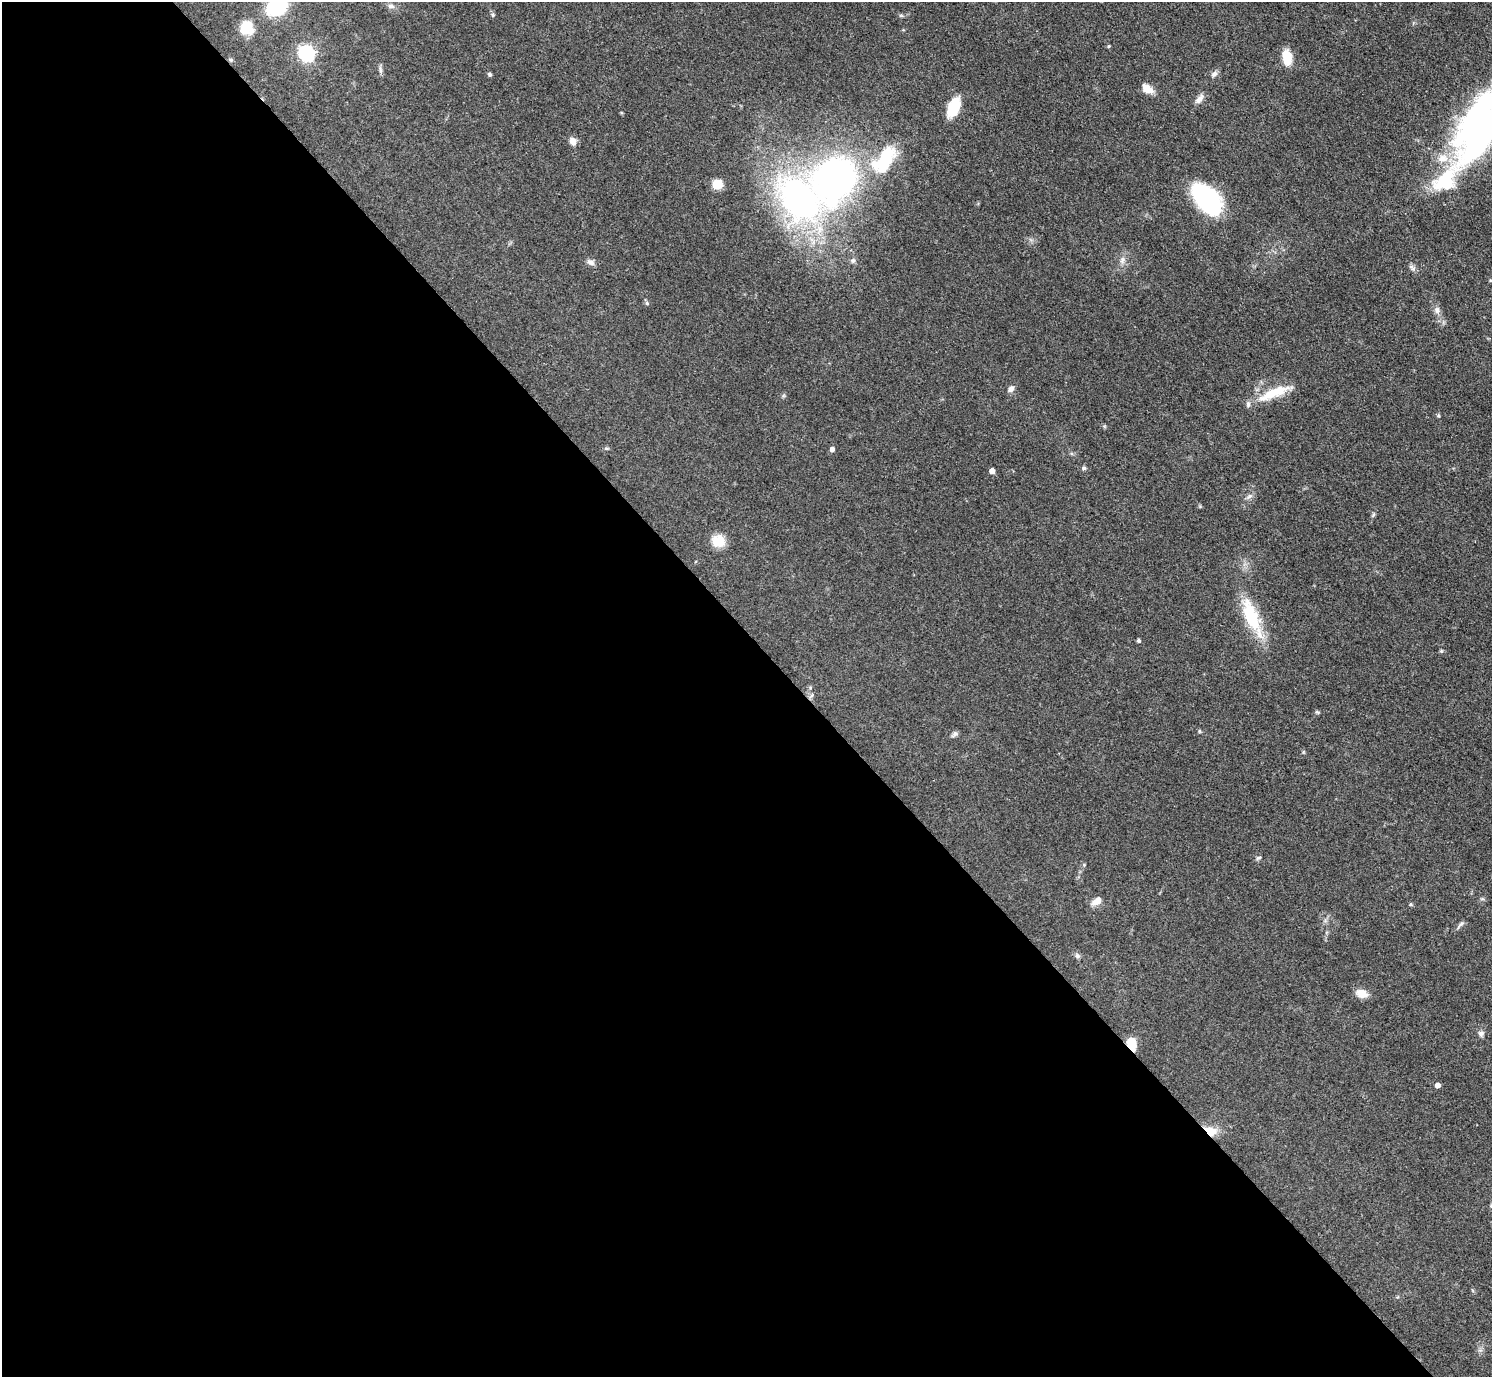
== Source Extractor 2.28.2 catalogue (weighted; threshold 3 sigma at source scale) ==
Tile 9 of 4 x 4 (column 1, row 3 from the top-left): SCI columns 8-1497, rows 1682-3056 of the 5971 x 5968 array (HDU 1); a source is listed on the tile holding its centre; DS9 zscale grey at full resolution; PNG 1494 x 1379 px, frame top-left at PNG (2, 2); no overlay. Shown black and unused: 54% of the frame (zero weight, under 3 of 5 exposures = <1% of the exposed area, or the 3 px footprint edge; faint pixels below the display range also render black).
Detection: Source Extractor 2.28.2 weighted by HDU 2 'WHT'; one run over the whole footprint, this tile lists its part. Background 0.0501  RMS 0.0052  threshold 0.0233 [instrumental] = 3 sigma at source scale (4.5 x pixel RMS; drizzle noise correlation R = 1.50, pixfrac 1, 0.05/0.05 arcsec/px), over >= 5 px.
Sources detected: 54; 1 inside a brighter object's white glare — not listed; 3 inside a brighter listed object's ellipse — not listed separately; the other 50 listed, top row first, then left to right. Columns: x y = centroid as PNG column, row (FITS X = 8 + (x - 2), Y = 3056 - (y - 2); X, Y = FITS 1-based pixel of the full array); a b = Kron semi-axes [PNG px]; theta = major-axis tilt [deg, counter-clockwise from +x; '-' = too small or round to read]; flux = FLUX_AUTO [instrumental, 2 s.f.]
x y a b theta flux
391 6 10 7 -8 1.9
277 7 19 14 28 33
493 15 5 5 - 0.74
246 27 14 13 - 14
1109 46 4 4 - 0.57
306 53 7 6 - 130
1287 57 18 10 -81 8.9
231 60 6 4 -45 0.76
380 70 9 4 -82 1.3
490 74 5 4 - 0.97
1214 74 10 6 42 1.9
1147 89 12 8 -32 6
1199 99 15 7 51 2.9
953 107 21 11 66 14
1479 129 63 40 64 170
573 141 8 7 - 3.7
884 160 47 24 52 34
835 179 45 36 55 180
717 184 9 9 - 8.5
1207 200 32 18 -48 72
853 260 8 5 63 1.2
1122 260 11 6 77 2.2
591 262 10 7 -22 2.3
1490 280 5 3 - 0.5
647 303 6 5 - 0.89
1437 310 11 6 -89 2.2
1011 389 8 7 - 2
1274 393 43 11 23 15
1438 416 6 4 -69 0.69
606 448 6 4 -18 0.64
832 449 5 5 - 2.1
1084 468 6 5 - 0.86
992 471 4 4 - 3.7
1249 496 9 4 9 1.3
1373 515 9 4 60 0.91
718 541 13 12 - 11
1251 616 38 15 -68 28
1139 641 4 4 - 0.92
955 734 9 6 43 1.4
1259 858 7 3 9 0.83
1084 865 5 4 - 0.59
1097 901 13 8 33 4
1410 904 6 4 -37 0.65
1460 925 16 4 47 1.5
1077 956 7 6 - 1.3
1362 993 14 10 -22 5
1481 1033 9 7 1 1.6
1132 1044 15 10 -72 7.4
1437 1085 4 4 - 3
1210 1131 16 10 -27 7.6
Overlapping masked pixels (flux is a lower limit): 2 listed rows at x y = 1132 1044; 1210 1131
Isophote crosses this tile's border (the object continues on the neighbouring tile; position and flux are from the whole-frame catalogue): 2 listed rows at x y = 277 7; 1479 129